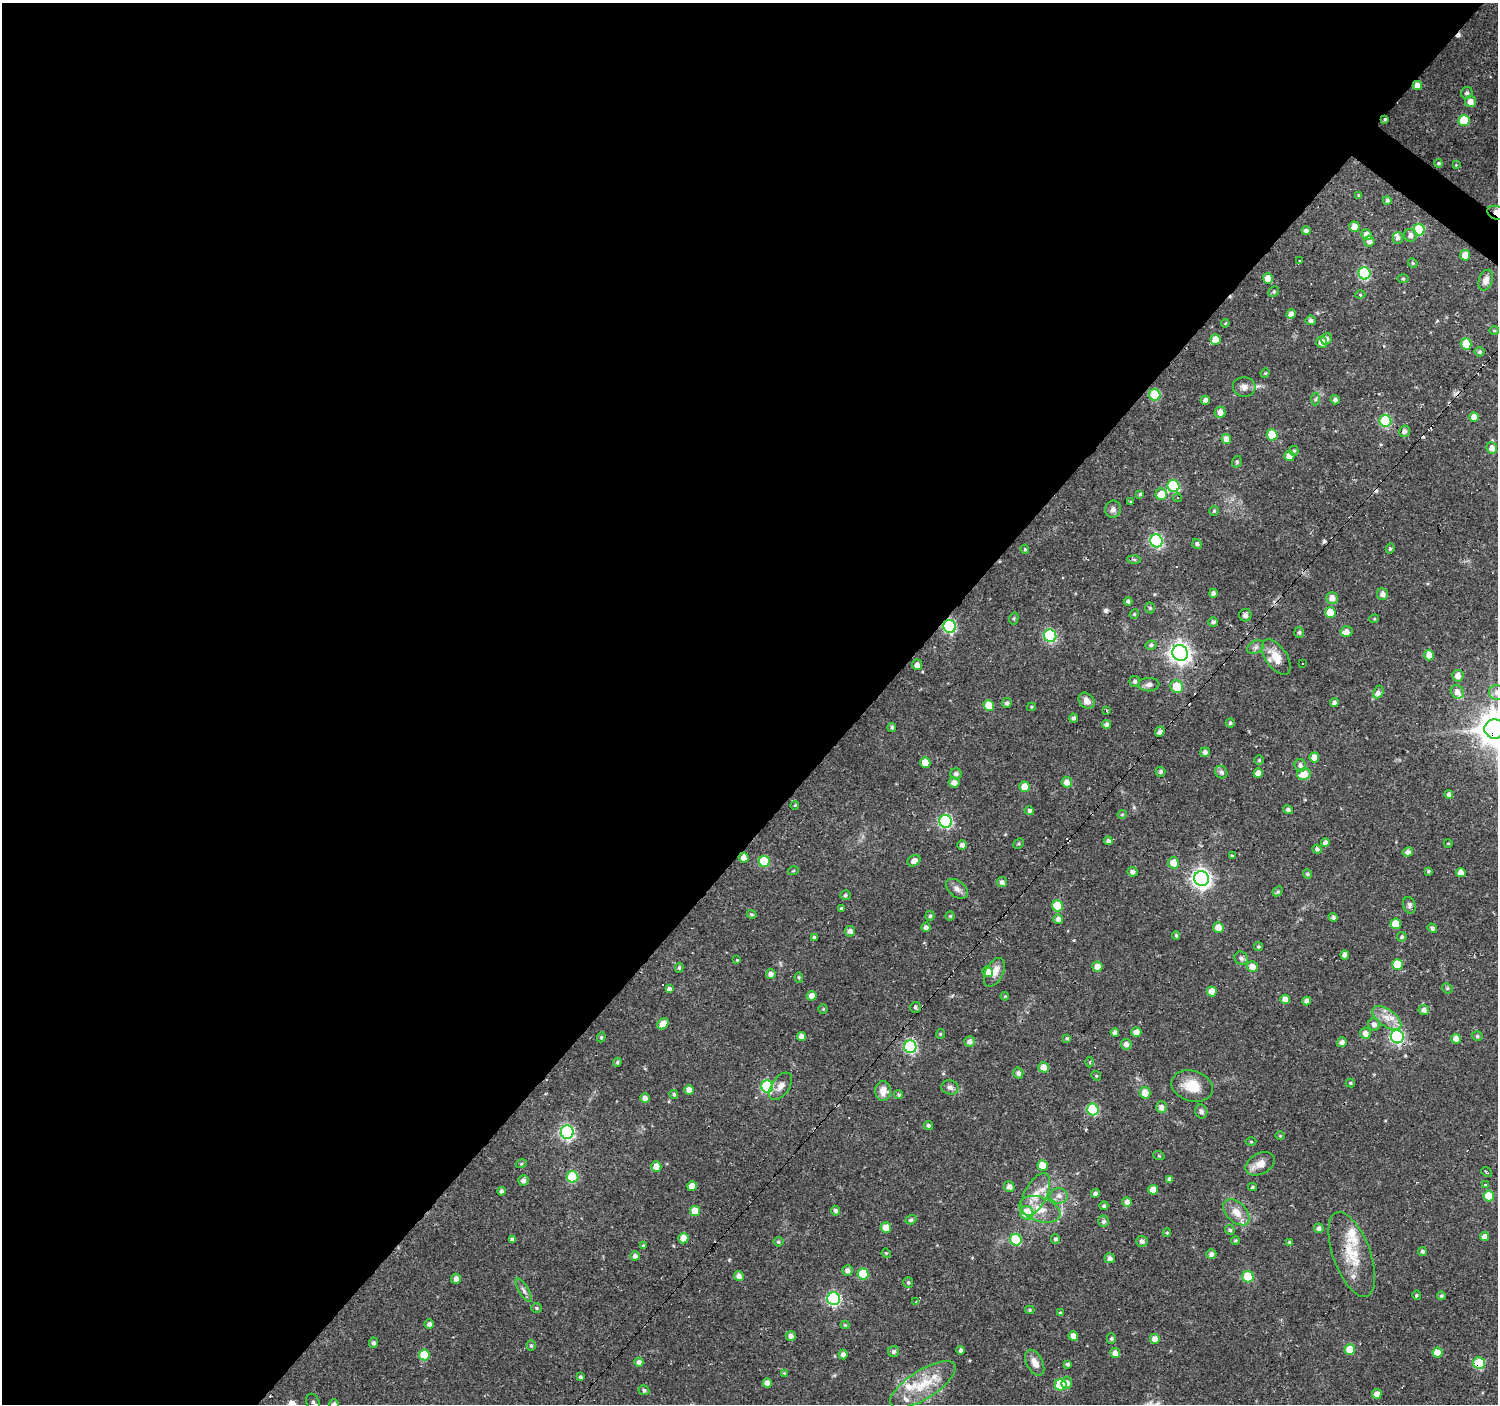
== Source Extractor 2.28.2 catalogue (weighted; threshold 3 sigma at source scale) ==
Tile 5 of 4 x 4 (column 1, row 2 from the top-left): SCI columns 1-1496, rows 2974-4375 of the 5985 x 6013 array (HDU 1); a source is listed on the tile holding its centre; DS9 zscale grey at full resolution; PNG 1500 x 1406 px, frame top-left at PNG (2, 3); each listed source drawn as its Kron ellipse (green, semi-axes under 4 px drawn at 4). Shown black and unused: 58% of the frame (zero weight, under 2 of 3 exposures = <1% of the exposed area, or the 3 px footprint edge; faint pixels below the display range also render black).
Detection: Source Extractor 2.28.2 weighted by HDU 2 'WHT'; one run over the whole footprint, this tile lists its part. Background 0.137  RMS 0.0061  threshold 0.0273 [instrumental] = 3 sigma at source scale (4.5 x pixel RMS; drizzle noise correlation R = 1.50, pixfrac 1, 0.0396/0.0396 arcsec/px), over >= 5 px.
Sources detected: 331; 10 cosmic-ray / hot-pixel residue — neither listed nor drawn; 7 inside a brighter listed object's ellipse — not listed separately; the other 314 listed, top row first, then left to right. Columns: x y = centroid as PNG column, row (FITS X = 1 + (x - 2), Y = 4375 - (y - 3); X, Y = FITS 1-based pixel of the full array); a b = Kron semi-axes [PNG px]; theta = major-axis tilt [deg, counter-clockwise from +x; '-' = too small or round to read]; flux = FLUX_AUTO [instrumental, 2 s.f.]
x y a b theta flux
1417 85 4 4 - 5.6
1467 93 6 5 - 1.6
1470 101 5 5 - 4.4
1385 119 4 3 - 0.69
1464 120 5 5 - 23
1439 163 4 4 - 0.98
1456 165 4 4 - 0.51
1359 196 3 3 - 0.96
1387 200 4 3 - 1.2
1497 213 9 6 -19 7.1
1354 227 5 5 - 5.5
1419 230 6 5 - 32
1306 231 4 4 - 1.7
1367 235 5 5 - 4.4
1410 235 6 6 - 2.8
1398 238 6 5 - 1.9
1369 241 5 5 - 3.1
1465 255 5 5 - 6.8
1299 261 3 2 - 1
1413 263 5 4 - 0.85
1364 273 6 6 - 59
1268 278 5 5 - 6
1403 279 5 3 - 0.78
1486 280 11 7 71 4.1
1274 292 6 5 - 0.91
1360 295 5 3 - 0.66
1291 314 5 4 - 3
1311 320 5 5 - 1.7
1225 323 4 4 - 0.71
1494 331 5 3 - 0.68
1215 339 5 5 - 6.5
1326 339 6 5 - 2.2
1322 342 5 5 - 4.5
1466 344 5 5 - 17
1479 352 5 5 - 1.1
1265 373 5 4 - 0.68
1244 387 11 10 - 3.4
1155 395 6 5 - 30
1316 399 6 4 87 0.99
1205 400 4 4 - 2.3
1335 400 4 4 - 2
1220 412 5 5 - 3.8
1474 417 5 4 - 4.7
1385 421 6 5 - 46
1404 431 6 5 - 2.4
1272 435 6 5 - 19
1226 439 5 4 - 4.4
1492 448 6 5 - 3.9
1294 451 5 4 - 0.84
1289 456 5 5 - 5.7
1237 462 6 4 71 0.97
1173 486 6 6 - 57
1140 494 4 4 - 0.89
1161 494 6 5 - 13
1177 498 4 4 - 0.89
1131 502 4 3 - 0.61
1113 509 8 8 - 2.6
1214 511 5 5 - 0.88
1156 541 6 6 - 86
1197 544 5 4 - 1.7
1025 549 5 4 - 0.75
1390 549 5 4 - 1.2
1134 559 6 4 -3 0.99
1213 593 4 4 - 2
1382 594 6 5 - 3.1
1332 598 6 5 - 4.3
1128 601 4 4 - 1.4
1150 608 5 4 - 1
1330 612 5 5 - 13
1134 614 5 4 - 0.73
1245 615 6 6 - 2.3
1014 618 6 4 77 0.81
1374 619 5 3 - 0.57
1213 622 5 4 - 1.7
950 626 6 6 - 86
1299 632 5 5 - 1.4
1347 632 6 5 - 3.1
1050 636 6 6 - 69
1151 645 5 4 - 1.4
1256 647 9 6 27 1.9
1180 653 8 7 - 370
1429 655 5 5 - 6.5
1276 657 20 10 -55 9.9
1302 663 2 2 - 0.41
917 665 5 5 - 3
1458 676 6 5 - 3.9
1135 681 5 5 - 1.3
1149 685 10 7 0 2.5
1177 686 6 6 - 12
1378 692 6 5 - 4
1457 692 7 6 - 3.4
1497 693 8 7 - 3.1
1087 701 9 7 -46 4.1
1007 703 5 4 - 1.5
1334 703 4 4 - 2.2
989 705 5 5 - 13
1031 707 4 4 - 0.67
1106 711 3 3 - 1.7
1073 718 4 4 - 1.6
1230 723 4 4 - 1.1
1107 724 4 4 - 2.3
892 727 4 4 - 1.2
1495 729 10 9 - 1100
1160 731 5 4 - 3.2
1205 752 5 4 - 2.4
1314 757 5 5 - 5.8
1259 760 5 5 - 0.85
925 763 5 5 - 9.3
1300 765 6 5 - 2.3
1160 772 5 5 - 1.2
1221 772 6 6 - 2.1
1258 773 5 4 - 4.1
956 774 5 5 - 2
1304 774 7 5 12 13
954 782 5 5 - 4.3
1067 782 5 5 - 4.2
1025 787 5 5 - 7.5
1449 794 4 4 - 1.9
795 805 4 3 - 0.61
1288 810 5 4 - 1.6
1029 811 5 4 - 1.4
1122 814 5 4 - 0.68
946 821 6 6 - 87
1108 841 4 4 - 1.8
1325 843 4 4 - 2.5
1448 843 4 3 - 0.45
1019 844 5 4 - 0.84
962 845 5 4 - 2.4
1317 849 5 4 - 1.4
1408 852 5 4 - 3.1
1232 855 3 2 - 0.53
744 858 5 5 - 3.6
764 861 6 5 - 26
914 861 7 5 33 3.3
1173 863 6 5 - 7.7
793 871 5 3 - 0.5
1428 871 4 3 - 0.88
1133 872 5 4 - 2.3
1461 873 5 4 - 4.9
1307 874 4 4 - 1.2
1202 879 8 7 - 280
1002 882 5 5 - 2.1
957 889 12 8 -37 3.1
1278 891 5 4 - 0.93
845 895 5 5 - 1.3
1409 905 8 6 -72 1.6
1057 906 5 5 - 19
841 909 3 3 - 5
752 914 5 4 - 0.99
930 916 5 4 - 1
950 916 4 4 - 0.77
1333 917 4 4 - 1.5
1058 919 5 4 - 2.5
1396 924 5 5 - 11
926 927 4 4 - 2
1218 928 5 5 - 7.3
1432 928 5 4 - 1.8
850 931 5 5 - 2.3
1176 935 4 3 - 0.94
814 937 4 3 - 1
1402 937 5 4 - 1
1258 947 4 4 - 0.82
1345 955 4 4 - 3.4
1241 958 7 6 - 2.2
737 960 4 3 - 0.5
1397 964 5 5 - 18
1097 967 5 5 - 5.6
1252 967 6 5 - 4.7
679 968 5 3 - 0.98
988 972 5 5 - 6.8
994 972 16 8 63 5.8
771 974 5 5 - 2.6
799 977 5 4 - 0.79
1447 988 6 4 -46 0.8
669 989 4 4 - 1.9
1212 991 5 5 - 6.1
812 996 5 5 - 4
1005 996 4 4 - 0.62
1285 999 5 5 - 4.6
1307 1001 4 4 - 2.5
915 1007 5 5 - 1.3
823 1009 4 4 - 0.67
1424 1010 5 5 - 2.5
1387 1018 17 8 -36 6.8
663 1024 6 4 45 5.8
1374 1024 6 6 - 2.6
1136 1032 5 4 - 5.2
1115 1033 4 4 - 2.2
1365 1033 5 5 - 3.8
940 1034 5 4 - 0.67
801 1036 4 4 - 3.7
1477 1036 5 4 - 1.1
601 1037 5 4 - 0.81
1397 1037 7 6 - 100
1067 1038 4 4 - 0.79
1456 1039 5 4 - 4.7
970 1041 5 5 - 2.5
1342 1042 5 4 - 2.6
1126 1044 5 5 - 2.7
910 1047 6 6 - 79
617 1062 4 4 - 0.81
1090 1062 5 3 - 0.75
1043 1067 5 5 - 5.8
1018 1073 5 5 - 2
1096 1076 5 4 - 0.75
1350 1083 5 4 - 0.86
767 1086 6 6 - 63
781 1086 15 9 54 4.2
1192 1086 21 15 -16 13
950 1087 9 7 -16 2.3
689 1090 5 4 - 3.9
883 1091 10 8 89 6.1
1145 1093 6 5 - 6.4
674 1094 4 4 - 0.99
899 1095 4 4 - 0.99
645 1098 5 4 - 3.1
1161 1107 6 5 - 2.8
1093 1110 6 5 - 43
1201 1111 7 6 - 2.2
928 1126 5 4 - 1.4
567 1132 7 6 - 120
1280 1136 5 3 - 0.49
1251 1142 5 3 - 0.64
1159 1156 6 3 -19 0.63
521 1164 5 4 - 0.84
1260 1164 15 10 28 6
656 1166 5 5 - 5.7
1043 1166 5 5 - 10
1487 1172 6 2 -40 1
573 1177 6 5 - 38
1169 1179 4 4 - 1.7
523 1180 5 5 - 2.3
1485 1185 3 3 - 2.5
692 1186 5 5 - 5.9
1009 1187 5 5 - 3.2
1252 1187 4 3 - 1
1153 1190 5 4 - 6.8
501 1191 4 3 - 1.3
1036 1194 23 11 63 9.8
1095 1194 4 4 - 2
1059 1196 8 8 - 3.5
1489 1196 5 5 - 16
1127 1202 5 5 - 2.7
1104 1206 4 4 - 1.4
1040 1209 21 12 -19 10
695 1211 5 5 - 9
836 1211 5 4 - 1.9
1236 1212 15 10 -45 7
1027 1213 7 6 - 14
911 1220 5 4 - 1.4
1104 1221 6 5 - 1.8
886 1228 5 5 - 8.2
1319 1228 5 4 - 2
1230 1230 5 4 - 1.2
1167 1233 4 4 - 0.74
1485 1237 4 4 - 3.7
683 1238 5 5 - 6.7
1056 1239 5 4 - 1.5
512 1240 4 3 - 1.6
1016 1240 6 5 - 31
1235 1240 4 4 - 0.94
1142 1241 5 5 - 2.1
778 1242 5 5 - 0.94
1290 1242 4 4 - 1.3
643 1246 4 4 - 0.89
1422 1251 4 4 - 1.2
886 1253 5 4 - 0.64
1211 1254 5 5 - 2.5
1352 1254 45 18 -70 22
635 1256 4 4 - 2.2
1110 1258 5 5 - 2.9
847 1270 5 5 - 2.5
863 1274 5 5 - 18
739 1276 5 5 - 3.4
1248 1277 6 5 - 21
456 1279 5 5 - 2.3
908 1282 5 5 - 1
524 1290 13 4 -60 2
1416 1295 5 3 - 0.84
1441 1296 4 4 - 1.1
834 1299 6 6 - 89
916 1302 3 3 - 1.5
536 1308 5 5 - 0.85
1030 1310 4 3 - 0.85
1060 1313 4 3 - 1.1
429 1324 5 4 - 2.1
845 1325 4 4 - 0.69
791 1336 5 4 - 2.5
1073 1336 5 4 - 4.4
1111 1338 5 4 - 0.92
1155 1339 5 5 - 4.4
374 1343 5 4 - 1.6
531 1345 5 4 - 1
961 1350 4 4 - 1.8
1350 1350 5 5 - 12
894 1352 5 5 - 1.8
1437 1352 5 5 - 10
1115 1353 5 5 - 3.9
843 1354 5 4 - 2.5
424 1355 5 5 - 20
639 1362 4 4 - 2.3
1035 1363 14 8 -63 4.9
1479 1363 6 5 - 21
1067 1364 4 4 - 1.1
784 1373 4 4 - 0.53
580 1377 3 3 - 1.1
767 1383 4 4 - 3.7
1067 1383 6 5 - 2.9
923 1385 38 14 32 21
1061 1385 6 6 - 31
644 1390 5 4 - 1.3
1377 1394 5 5 - 3.7
313 1402 8 6 -64 2
334 1404 5 5 - 2.3
Overlapping masked pixels (flux is a lower limit): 8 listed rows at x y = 1417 85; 1385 119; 1497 213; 950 626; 1495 729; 1160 731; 1397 1037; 1479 1363
Isophote crosses this tile's border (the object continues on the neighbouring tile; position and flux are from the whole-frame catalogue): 5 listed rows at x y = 1497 213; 1497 693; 1495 729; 313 1402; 334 1404